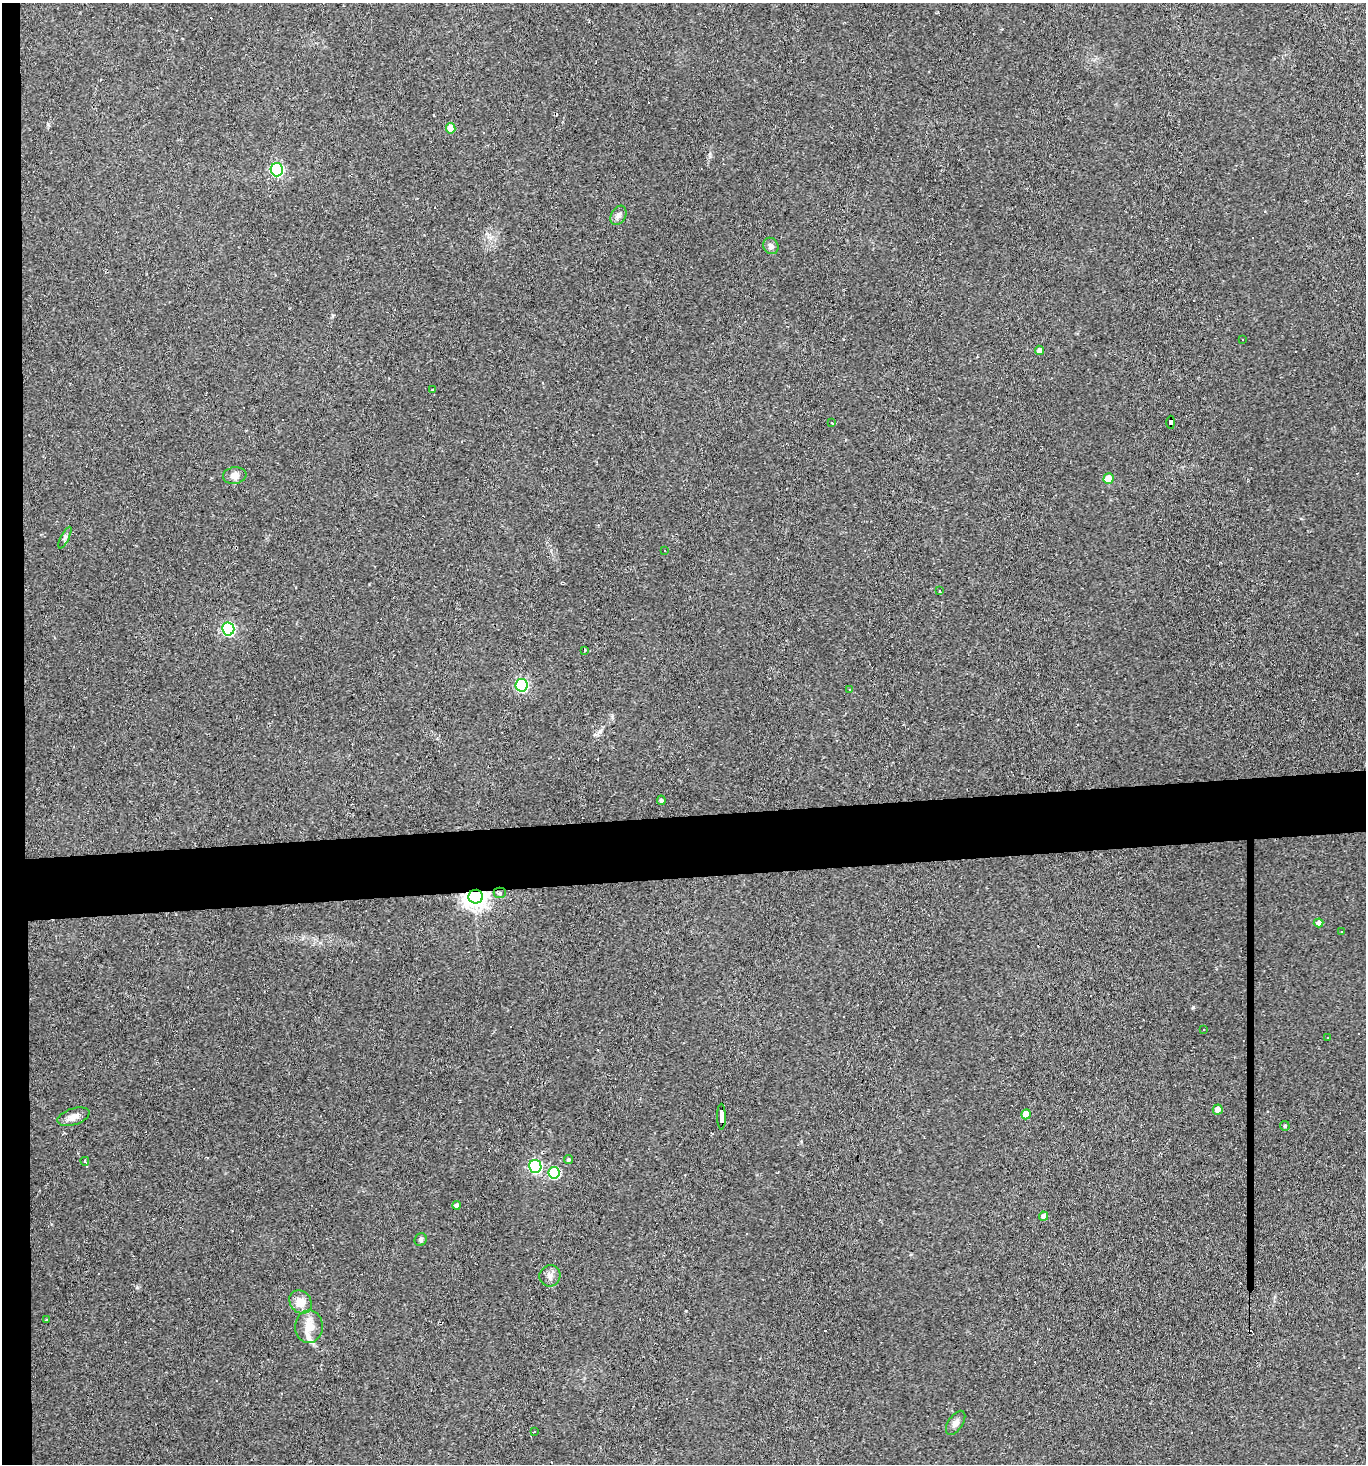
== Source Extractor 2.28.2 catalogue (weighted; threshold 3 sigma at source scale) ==
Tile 4 of 3 x 3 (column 1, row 2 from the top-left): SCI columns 124-1487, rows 1464-2925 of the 4364 x 4388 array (HDU 1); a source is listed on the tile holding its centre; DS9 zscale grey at full resolution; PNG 1368 x 1466 px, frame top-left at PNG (2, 3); each listed source drawn as its Kron ellipse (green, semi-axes under 4 px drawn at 4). Shown black and unused: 6% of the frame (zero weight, under 2 of 3 exposures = <1% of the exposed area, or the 3 px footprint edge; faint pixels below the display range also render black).
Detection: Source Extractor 2.28.2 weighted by HDU 2 'WHT'; one run over the whole footprint, this tile lists its part. Background 0.0931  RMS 0.0063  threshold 0.0285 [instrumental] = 3 sigma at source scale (4.5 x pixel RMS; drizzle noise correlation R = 1.50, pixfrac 1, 0.05/0.05 arcsec/px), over >= 5 px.
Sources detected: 62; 18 cosmic-ray / hot-pixel residue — neither listed nor drawn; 1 inside a brighter listed object's ellipse — not listed separately; the other 43 listed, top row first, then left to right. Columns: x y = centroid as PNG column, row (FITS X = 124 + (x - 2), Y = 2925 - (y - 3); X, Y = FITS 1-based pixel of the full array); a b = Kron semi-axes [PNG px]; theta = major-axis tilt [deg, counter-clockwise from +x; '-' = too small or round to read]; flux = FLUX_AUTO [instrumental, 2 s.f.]
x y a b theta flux
451 128 5 4 - 9
277 170 6 6 - 80
618 215 10 7 61 2.6
771 246 8 7 - 2.2
1242 339 3 3 - 1.1
1039 350 5 4 - 3
433 390 3 3 - 3
1171 422 6 4 -88 46
832 423 3 2 - 0.46
235 475 12 8 7 3.6
1108 479 5 5 - 10
65 538 12 4 63 1.5
665 551 3 3 - 1.3
940 591 3 2 - 0.54
228 629 6 6 - 100
584 650 3 3 - 1.3
522 685 6 6 - 84
850 690 3 3 - 0.89
661 800 5 4 - 1.6
500 893 6 5 - 1.4
476 897 7 7 - 480
1319 923 5 4 - 3.1
1341 931 2 2 - 0.56
1204 1029 3 2 - 1.2
1327 1037 3 2 - 0.5
1218 1110 5 5 - 3.7
1026 1114 5 4 - 8.3
73 1117 16 8 18 4.3
721 1117 13 3 -89 96
1285 1126 5 4 - 1
569 1159 4 4 - 1.1
85 1161 4 3 - 1
535 1166 6 6 - 80
554 1173 6 5 - 39
457 1205 4 4 - 1.9
1044 1216 4 4 - 3.8
421 1239 6 6 - 1.3
550 1276 11 10 - 3.3
300 1302 12 10 -49 7.1
46 1319 4 3 - 0.71
309 1327 16 14 88 8.4
956 1423 14 7 56 3.2
534 1432 3 2 - 0.62
Overlapping masked pixels (flux is a lower limit): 3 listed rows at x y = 1171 422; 476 897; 721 1117
Unlisted compact peaks at least as high as the median listed source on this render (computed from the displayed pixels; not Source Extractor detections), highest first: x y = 1193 1007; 137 1287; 600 731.